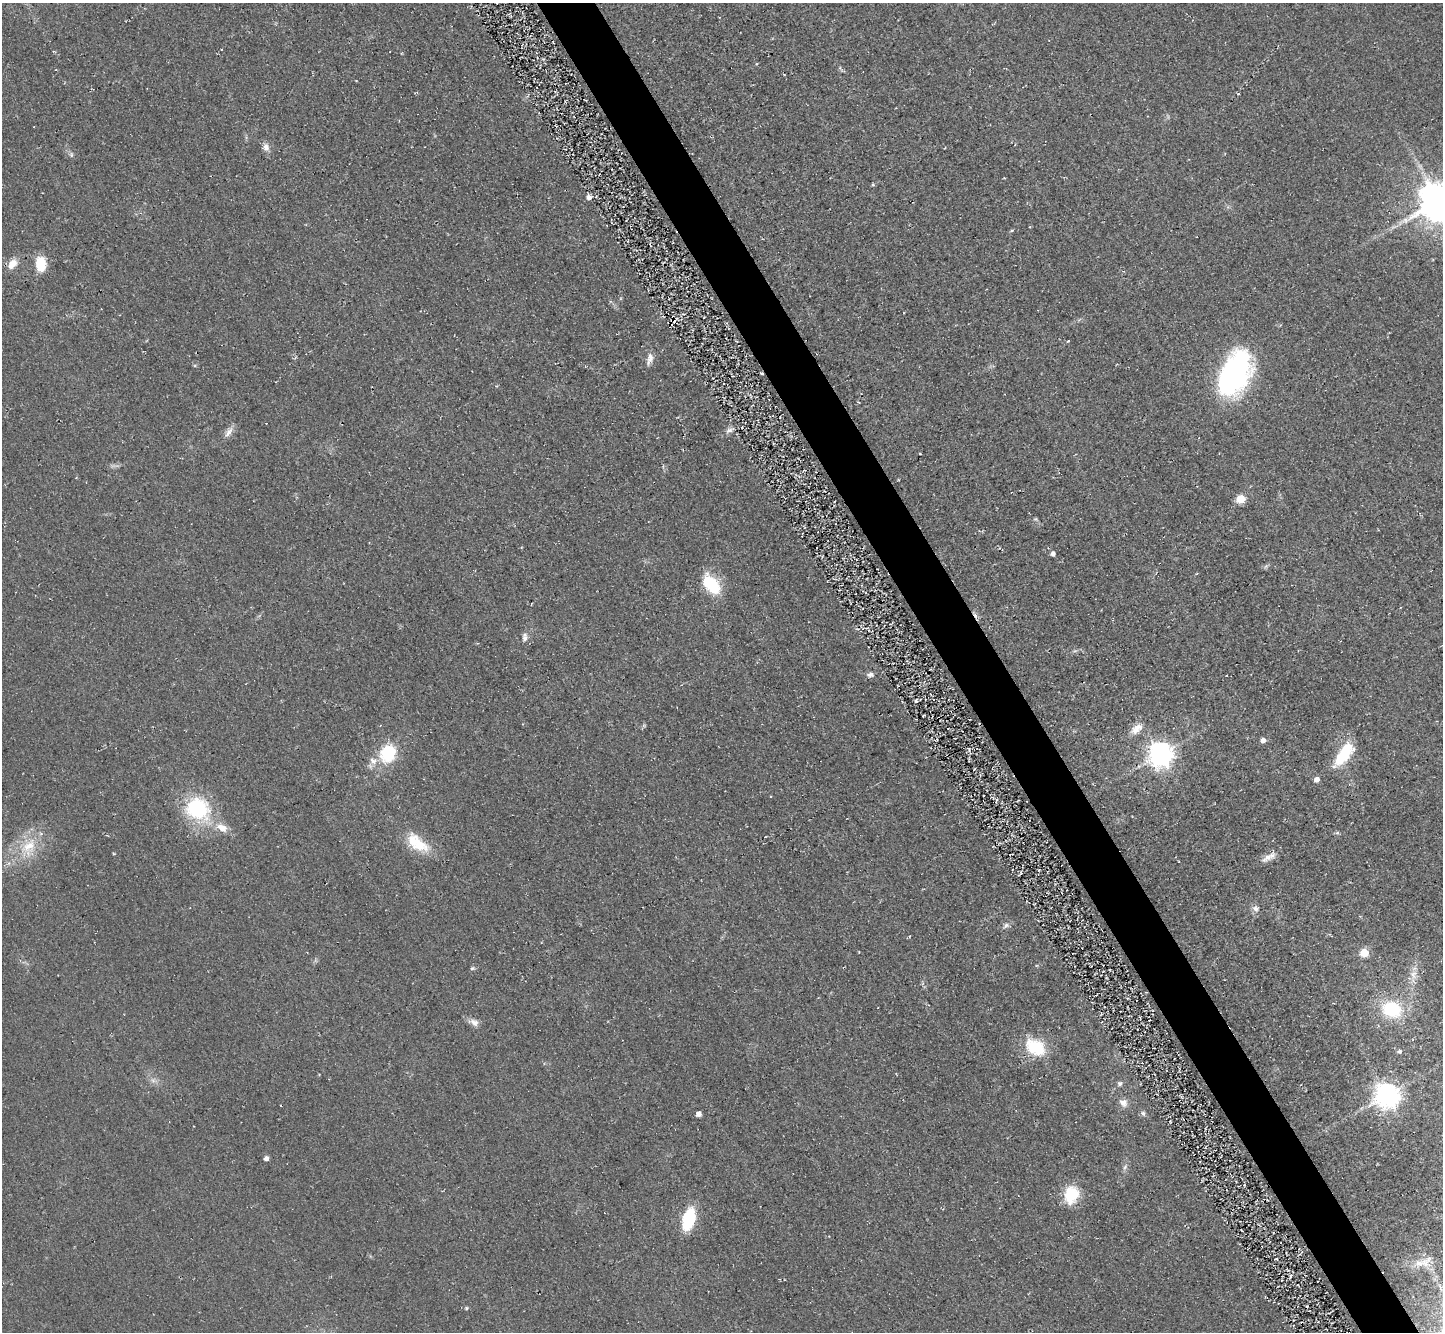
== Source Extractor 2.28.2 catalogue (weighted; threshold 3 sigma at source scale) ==
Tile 6 of 4 x 4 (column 2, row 2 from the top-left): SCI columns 1501-2941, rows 2980-4309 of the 5844 x 5824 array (HDU 1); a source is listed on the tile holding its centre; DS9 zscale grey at full resolution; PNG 1445 x 1334 px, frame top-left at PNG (2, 3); no overlay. Shown black and unused: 4% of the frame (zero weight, under 2 of 3 exposures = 3% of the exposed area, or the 3 px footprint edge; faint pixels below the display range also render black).
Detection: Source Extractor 2.28.2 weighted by HDU 2 'WHT'; one run over the whole footprint, this tile lists its part. Background 0.0372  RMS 0.013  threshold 0.0565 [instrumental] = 3 sigma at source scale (4.5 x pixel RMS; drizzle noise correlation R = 1.50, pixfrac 1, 0.05/0.05 arcsec/px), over >= 5 px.
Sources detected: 61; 1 inside a brighter object's white glare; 2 cosmic-ray / hot-pixel residue — not listed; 2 inside a brighter listed object's ellipse — not listed separately; the other 56 listed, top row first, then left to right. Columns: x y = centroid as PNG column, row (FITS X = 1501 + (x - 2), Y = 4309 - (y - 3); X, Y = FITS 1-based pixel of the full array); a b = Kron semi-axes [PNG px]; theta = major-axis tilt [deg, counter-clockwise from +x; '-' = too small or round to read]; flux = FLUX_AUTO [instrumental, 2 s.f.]
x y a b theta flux
266 147 10 8 -73 7.3
71 155 6 4 72 1.9
873 184 4 4 - 1.5
589 197 6 5 - 6.3
1439 201 12 11 - 3400
1012 230 5 3 - 1.4
12 264 13 9 51 13
41 264 15 10 -84 28
672 320 5 4 - 3.7
1068 341 3 3 - 0.87
650 359 16 7 75 7.8
1235 373 44 26 65 260
729 430 9 6 23 4.6
229 432 17 7 56 7.8
1241 499 5 5 - 47
1035 519 5 5 - 1.6
1053 553 4 4 - 5.3
710 583 24 16 -46 46
524 638 9 6 81 5
870 675 10 6 4 4.4
916 701 3 3 - 16
1136 729 20 10 38 14
1263 740 5 4 - 7.8
388 753 17 14 64 59
1161 754 8 8 - 1200
1344 754 35 14 53 48
373 761 11 8 -35 7.9
1317 779 5 5 - 8.2
197 809 29 25 -30 98
222 828 16 10 -26 15
1337 833 6 4 19 1.9
418 843 33 16 -41 37
28 847 29 19 55 42
1268 857 17 9 37 10
1256 909 9 7 -21 5.4
1006 925 9 6 33 4.4
1364 953 5 5 - 46
472 968 6 5 - 2
1413 974 12 9 -84 9.5
1392 1009 17 13 -16 76
474 1022 14 8 -21 7.4
1035 1047 27 18 -34 49
1400 1051 6 5 - 2.3
153 1081 7 5 -1 3.6
1120 1084 6 6 - 3.4
1387 1095 8 8 - 1300
1123 1103 11 9 -43 8.4
1143 1113 6 5 - 3.1
698 1114 4 4 - 8.7
266 1158 4 4 - 5.6
1125 1167 8 5 54 3.4
1071 1195 20 16 71 41
688 1219 16 8 75 91
1419 1263 18 11 18 19
1290 1276 3 3 - 7
466 1308 6 5 - 1.9
Overlapping masked pixels (flux is a lower limit): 1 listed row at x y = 672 320
Isophote crosses this tile's border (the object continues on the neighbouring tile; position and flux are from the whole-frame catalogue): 1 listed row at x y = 1439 201